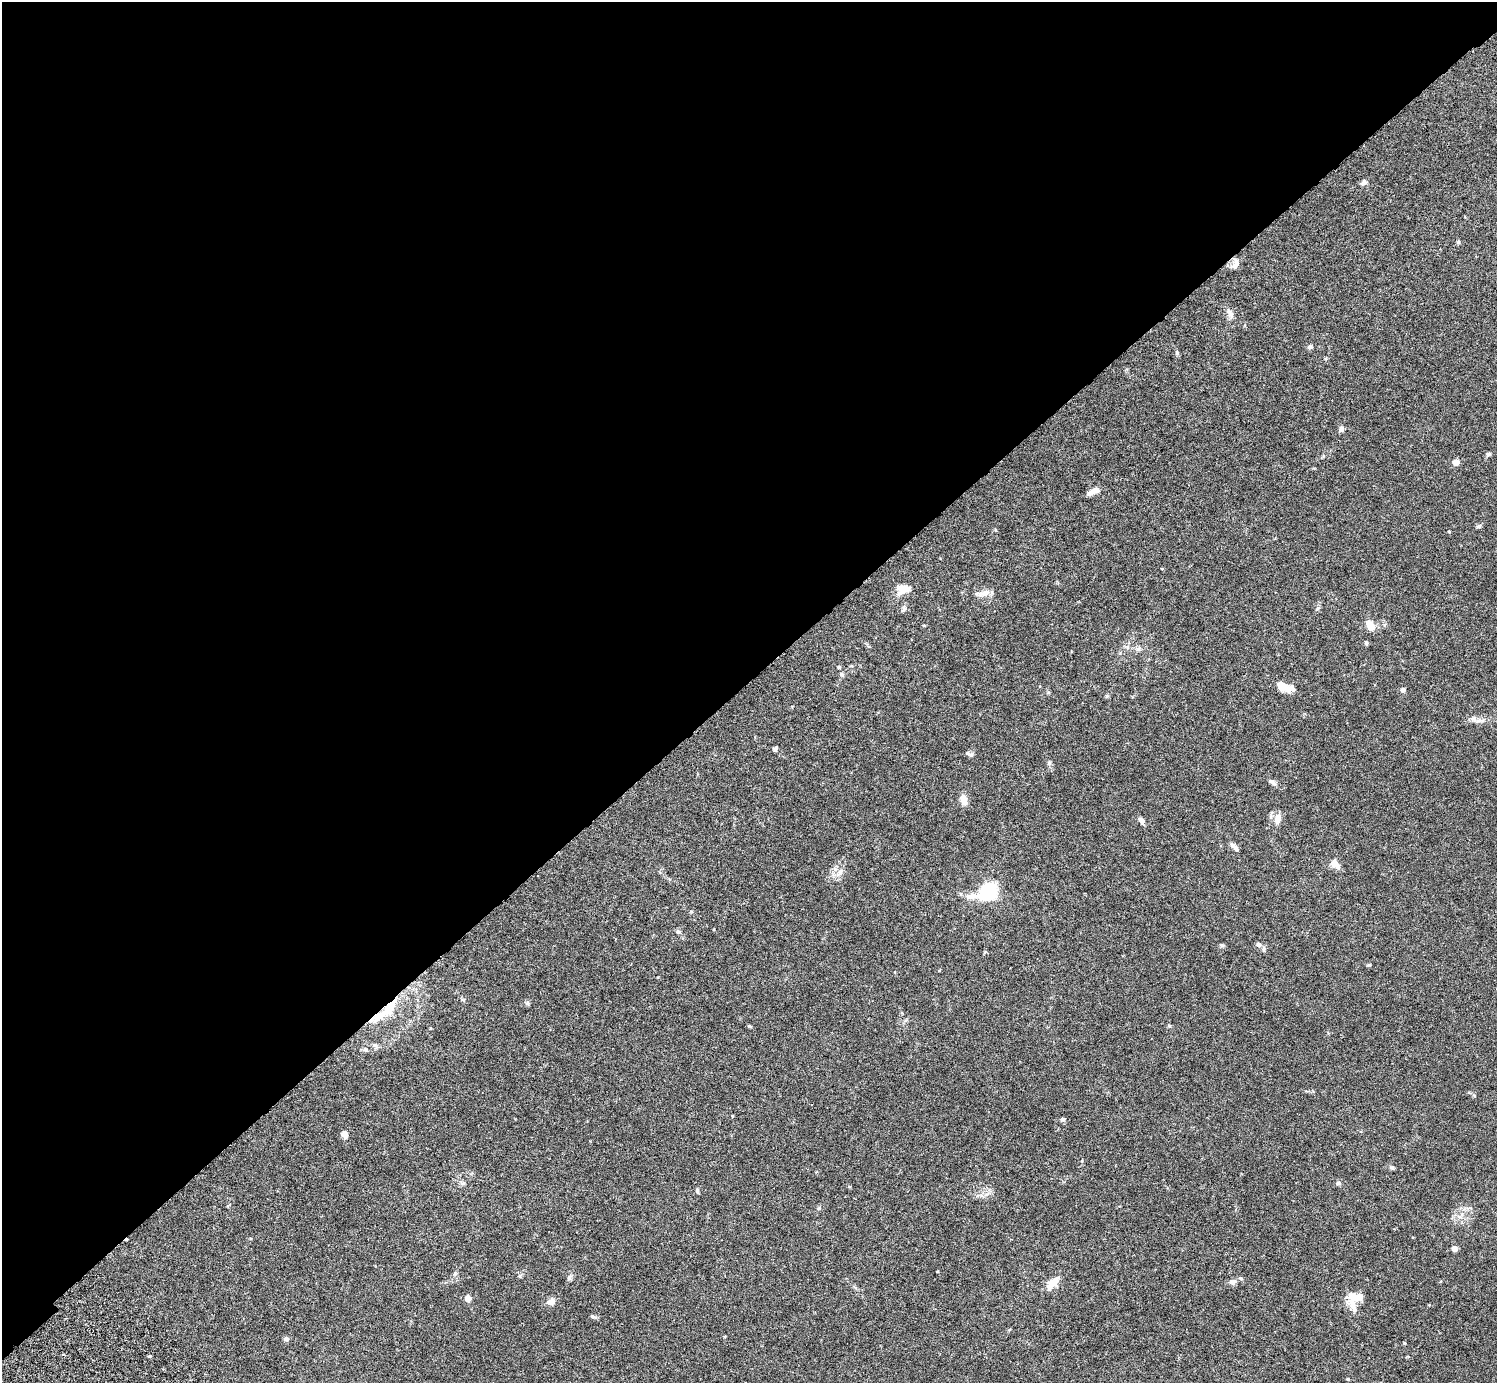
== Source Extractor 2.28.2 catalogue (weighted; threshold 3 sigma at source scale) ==
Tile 2 of 4 x 4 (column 2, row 1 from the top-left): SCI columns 1541-3035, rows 4349-5729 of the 6074 x 6074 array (HDU 1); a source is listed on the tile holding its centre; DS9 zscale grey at full resolution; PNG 1499 x 1385 px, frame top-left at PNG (2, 2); no overlay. Shown black and unused: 49% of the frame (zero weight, under 3 of 6 exposures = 3% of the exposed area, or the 3 px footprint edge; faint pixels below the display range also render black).
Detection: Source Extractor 2.28.2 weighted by HDU 2 'WHT'; one run over the whole footprint, this tile lists its part. Background 0.0198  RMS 0.002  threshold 0.00834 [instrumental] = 3 sigma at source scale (4.09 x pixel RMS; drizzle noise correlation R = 1.36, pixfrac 0.8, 0.05/0.05 arcsec/px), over >= 5 px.
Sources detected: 76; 1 inside a brighter object's white glare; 1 cosmic-ray / hot-pixel residue — not listed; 5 inside a brighter listed object's ellipse — not listed separately; the other 69 listed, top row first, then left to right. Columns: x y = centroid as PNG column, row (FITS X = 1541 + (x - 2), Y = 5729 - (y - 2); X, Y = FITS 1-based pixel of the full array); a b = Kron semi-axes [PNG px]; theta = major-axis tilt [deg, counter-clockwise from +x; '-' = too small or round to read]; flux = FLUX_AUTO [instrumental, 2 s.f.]
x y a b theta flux
1364 182 8 6 37 0.53
1235 264 15 8 66 1
1230 313 15 7 -62 0.92
1310 347 7 6 - 0.41
1177 353 6 4 -72 0.25
1341 429 7 5 76 0.62
1488 454 7 5 16 0.32
1456 462 7 6 - 0.93
1091 492 11 6 38 1.1
1479 526 7 5 18 0.34
1449 532 4 3 - 0.2
903 589 18 13 11 1.8
984 593 20 7 8 1.4
1317 608 8 5 51 0.35
903 609 10 5 48 0.39
1370 625 12 7 -57 2.3
924 626 4 3 - 0.26
1366 643 5 4 - 0.29
1127 647 7 4 -72 0.32
1138 649 7 6 - 0.51
838 667 5 4 - 0.26
842 674 6 4 -30 0.28
1286 688 22 8 -2 1.9
1403 690 4 4 - 0.95
1479 720 11 6 8 0.79
775 748 7 5 32 0.31
969 754 12 5 -17 0.45
1049 763 6 5 - 0.3
1272 782 11 5 -35 0.51
963 800 12 8 -77 1.4
1277 818 12 7 79 1.6
1141 820 9 5 -43 0.72
1233 845 9 6 -48 0.59
1335 864 12 8 -37 1.4
835 869 7 4 -19 0.38
840 873 11 5 49 0.75
989 890 10 8 71 18
972 896 31 10 3 2.5
678 932 6 4 0 0.26
1222 945 7 4 1 0.28
1258 945 6 5 - 0.67
1264 949 9 4 -84 0.37
1369 965 5 4 - 0.23
528 1003 7 4 -89 0.31
389 1008 27 11 55 4.8
749 1026 6 4 -18 0.17
1169 1026 6 4 -1 0.21
375 1045 7 6 - 0.46
366 1050 7 5 1 0.38
732 1116 3 3 - 0.17
1063 1119 6 5 - 0.34
344 1134 9 7 -56 0.9
1392 1168 6 5 - 0.31
463 1183 6 5 - 0.37
1338 1183 7 5 -9 0.38
849 1186 5 3 - 0.16
697 1191 6 4 -71 0.27
819 1208 5 5 - 0.26
1454 1248 7 6 - 0.63
569 1278 7 5 -44 0.36
1232 1282 9 7 7 0.72
1052 1283 17 8 51 2.5
1356 1297 23 9 -9 2.1
468 1298 9 7 -76 0.71
551 1302 7 6 - 1.4
1352 1307 20 9 -69 1.6
593 1316 9 4 -18 0.32
286 1339 7 5 -26 0.4
1347 1379 4 4 - 0.17
Overlapping masked pixels (flux is a lower limit): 1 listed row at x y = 389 1008
Unlisted compact peaks at least as high as the median listed source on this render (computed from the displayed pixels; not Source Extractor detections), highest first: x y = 1404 1343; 1458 242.